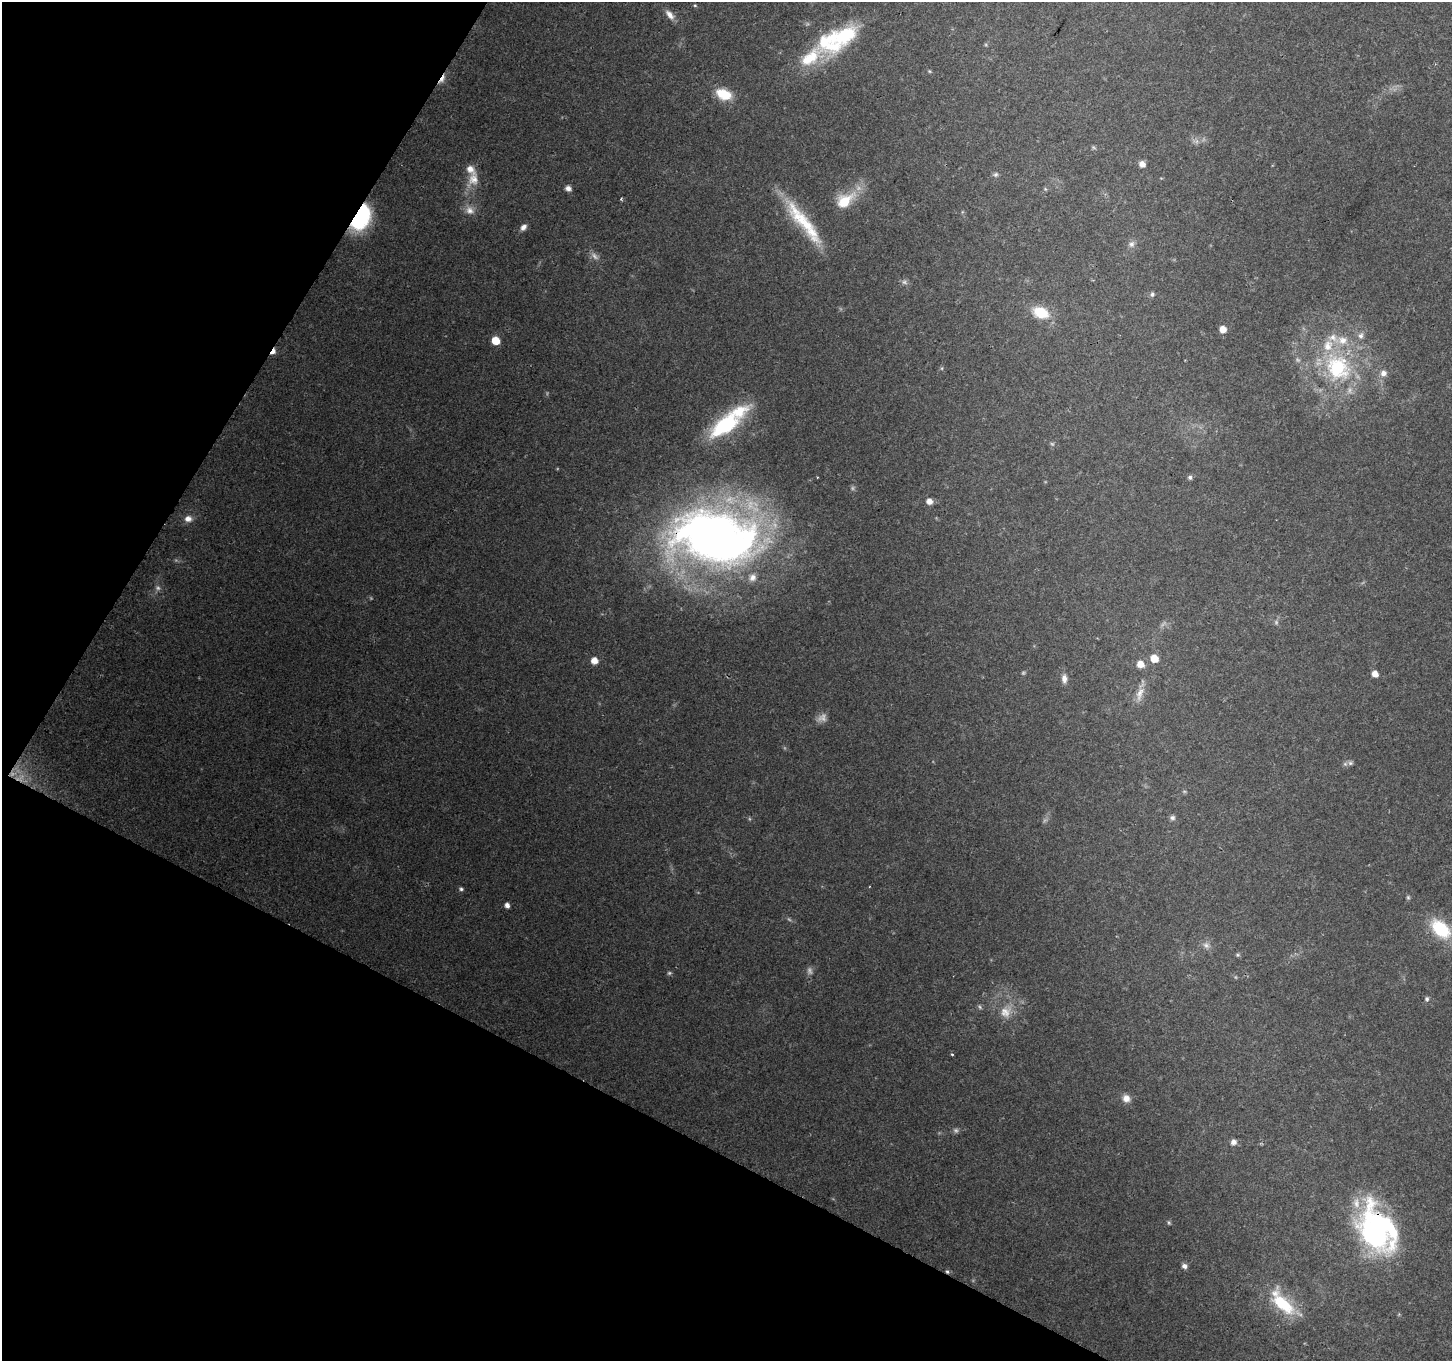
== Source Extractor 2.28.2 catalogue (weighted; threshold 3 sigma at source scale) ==
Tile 9 of 4 x 4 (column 1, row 3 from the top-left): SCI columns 1-1450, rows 1557-2915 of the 5807 x 5895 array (HDU 1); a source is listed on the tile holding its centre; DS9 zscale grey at full resolution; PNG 1454 x 1363 px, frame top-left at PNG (2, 2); no overlay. Shown black and unused: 26% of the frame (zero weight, under 2 of 3 exposures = <1% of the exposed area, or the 3 px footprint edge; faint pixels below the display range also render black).
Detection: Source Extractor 2.28.2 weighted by HDU 2 'WHT'; one run over the whole footprint, this tile lists its part. Background 0.129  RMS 0.0074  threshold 0.0333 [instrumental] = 3 sigma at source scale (4.5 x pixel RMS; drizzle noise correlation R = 1.50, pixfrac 1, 0.0396/0.0396 arcsec/px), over >= 5 px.
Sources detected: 84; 18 too faint to see at this stretch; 1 inside a brighter object's white glare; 1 cosmic-ray / hot-pixel residue — not listed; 8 inside a brighter listed object's ellipse — not listed separately; the other 56 listed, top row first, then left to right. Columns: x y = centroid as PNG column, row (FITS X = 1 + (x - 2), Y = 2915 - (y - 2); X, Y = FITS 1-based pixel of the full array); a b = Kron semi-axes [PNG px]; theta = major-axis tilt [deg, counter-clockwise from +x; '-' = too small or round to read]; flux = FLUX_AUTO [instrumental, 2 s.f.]
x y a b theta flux
695 5 5 4 - 0.86
670 15 15 7 -48 5.4
845 35 35 21 29 43
810 57 54 20 26 34
929 71 5 4 - 0.85
442 79 15 5 58 4.2
724 94 18 11 -20 19
1093 147 7 4 -32 1.1
1142 164 6 6 - 5
996 174 7 6 - 1.7
473 179 22 15 60 13
568 188 6 5 - 4.2
845 200 27 17 36 23
470 210 14 11 -46 6.6
360 217 23 13 64 88
803 222 70 14 -51 43
523 227 8 6 50 3.6
1131 244 9 8 - 3.2
1152 294 7 5 -81 1.6
1041 312 18 12 -22 22
1223 329 5 5 - 7.9
1361 336 9 8 - 3.3
495 341 6 5 - 15
273 351 8 4 58 7.9
1338 367 39 32 -57 79
942 368 6 3 72 0.88
1383 373 8 7 - 4.3
725 425 41 19 36 62
1190 477 6 5 - 1.9
929 501 6 5 - 5.9
188 519 10 8 7 5.1
715 537 90 53 -7 590
1154 658 6 6 - 13
594 661 6 5 - 7.8
1140 664 7 6 - 8.6
1375 674 5 5 - 6.7
1064 679 11 6 -86 4.2
1140 694 22 9 74 7.5
1350 763 8 6 14 2.2
1172 818 8 6 -1 2
461 889 6 5 - 1.5
1408 897 6 5 - 1.2
507 905 5 4 - 3.8
1440 929 22 13 -43 40
1206 945 10 8 -34 3.6
1238 955 6 5 - 1.2
1427 999 7 6 - 1.7
980 1007 6 5 - 1.3
1005 1012 18 15 52 11
952 1054 3 3 - 1.2
1126 1098 10 9 - 5.4
1233 1142 7 6 - 3.5
1169 1222 6 4 -69 1.1
1375 1230 56 33 -70 150
1184 1266 6 6 - 2.9
1282 1303 34 14 -48 40
Overlapping masked pixels (flux is a lower limit): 5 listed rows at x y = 442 79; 360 217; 273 351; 715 537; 1375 1230